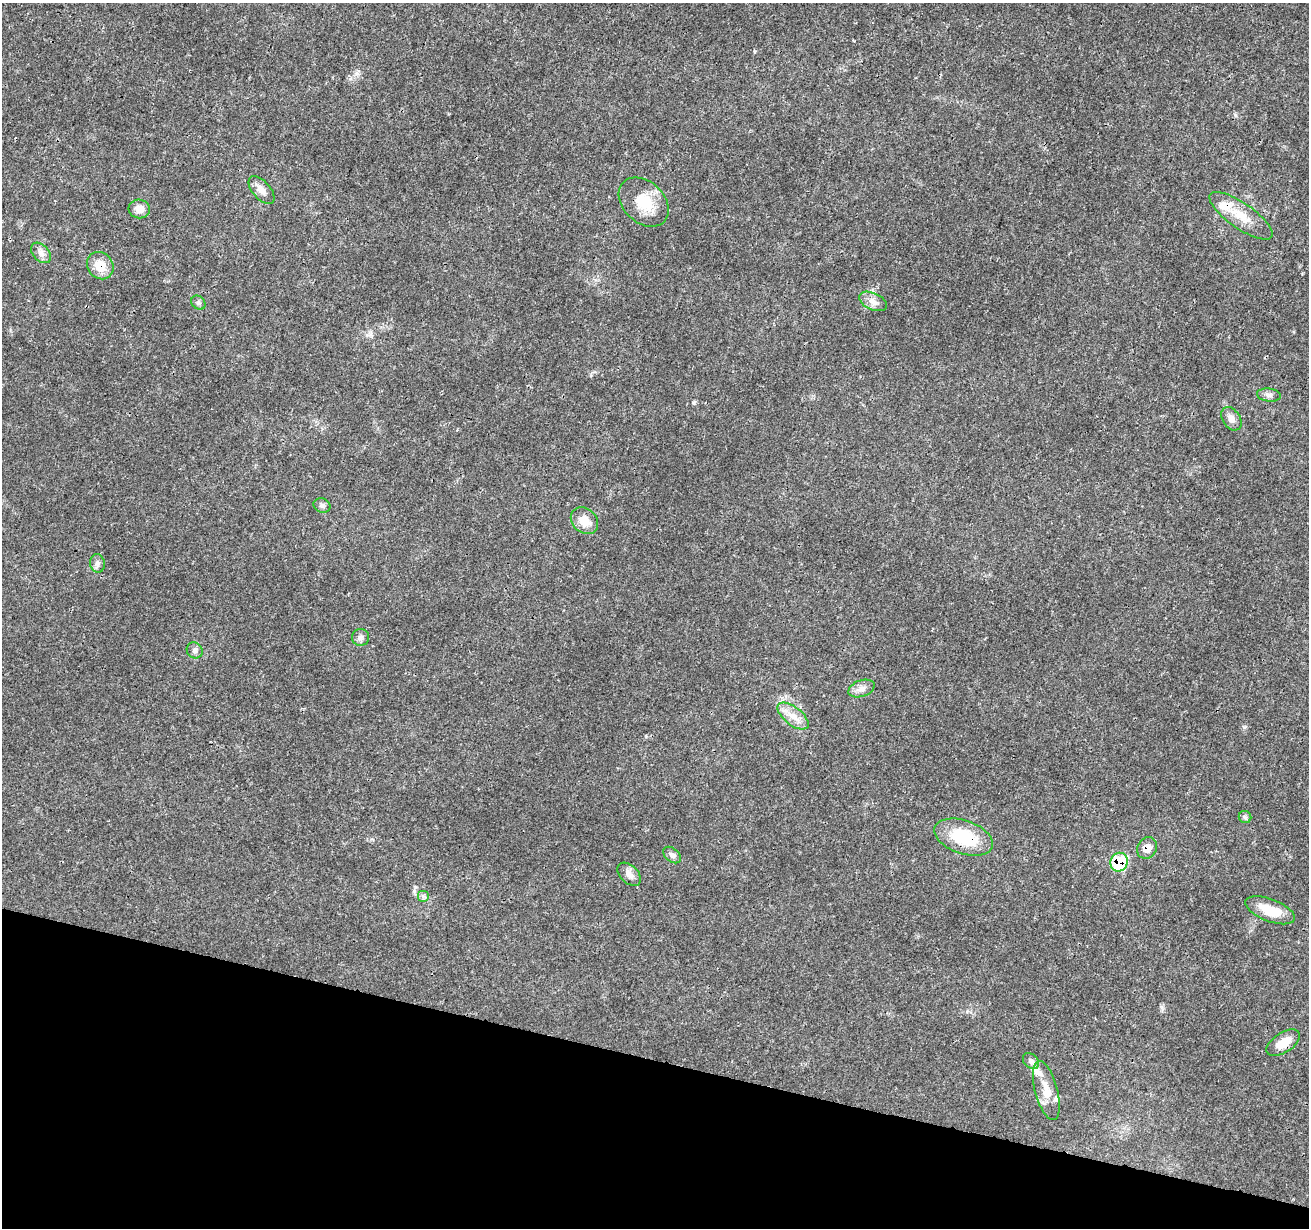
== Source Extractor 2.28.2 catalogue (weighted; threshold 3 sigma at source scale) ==
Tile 15 of 4 x 4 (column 3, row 4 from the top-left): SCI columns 2621-3927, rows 284-1509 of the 5235 x 5407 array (HDU 1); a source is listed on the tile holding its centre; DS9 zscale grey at full resolution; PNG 1311 x 1230 px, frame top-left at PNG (2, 3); each listed source drawn as its Kron ellipse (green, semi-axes under 4 px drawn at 4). Shown black and unused: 14% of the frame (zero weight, under 3 of 4 exposures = <1% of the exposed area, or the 3 px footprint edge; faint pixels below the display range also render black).
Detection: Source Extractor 2.28.2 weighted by HDU 2 'WHT'; one run over the whole footprint, this tile lists its part. Background 0.0247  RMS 0.0022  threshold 0.0101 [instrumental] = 3 sigma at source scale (4.5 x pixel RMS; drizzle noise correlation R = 1.50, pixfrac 1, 0.0396/0.0396 arcsec/px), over >= 5 px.
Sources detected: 31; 3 inside a brighter listed object's ellipse — not listed separately; the other 28 listed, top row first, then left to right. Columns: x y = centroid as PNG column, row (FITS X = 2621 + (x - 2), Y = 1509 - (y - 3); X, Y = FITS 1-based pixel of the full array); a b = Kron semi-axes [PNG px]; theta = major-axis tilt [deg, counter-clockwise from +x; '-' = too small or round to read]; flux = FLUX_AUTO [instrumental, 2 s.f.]
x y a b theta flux
261 190 17 8 -49 1.8
644 202 28 20 -43 6.9
139 209 11 9 -10 1.9
1241 216 37 12 -35 5.2
41 253 12 8 -47 1.3
100 266 14 12 -49 3.9
873 301 15 8 -24 1.6
198 303 8 6 -45 0.54
1269 395 12 6 -7 0.84
1231 419 13 8 -57 1.4
322 505 9 7 -21 0.67
584 521 15 12 -44 3.2
97 563 9 7 -79 0.81
360 637 8 8 - 0.84
195 650 8 7 - 0.78
861 689 13 8 20 1.4
793 716 18 9 -38 2.6
1245 817 6 6 - 0.5
964 837 30 16 -19 11
1147 848 11 9 58 2.3
672 855 10 6 -40 0.79
1119 862 9 8 - 14
629 874 14 9 -44 1.5
423 896 6 6 - 0.52
1270 910 26 11 -21 5.6
1283 1043 19 10 32 3.9
1031 1061 9 6 -45 0.8
1046 1091 30 11 -75 3.9
Overlapping masked pixels (flux is a lower limit): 5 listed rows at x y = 100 266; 964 837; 1147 848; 1119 862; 1283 1043
Unlisted compact peaks at least as high as the median listed source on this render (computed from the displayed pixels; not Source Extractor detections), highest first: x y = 694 403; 1244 727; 414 891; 356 74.